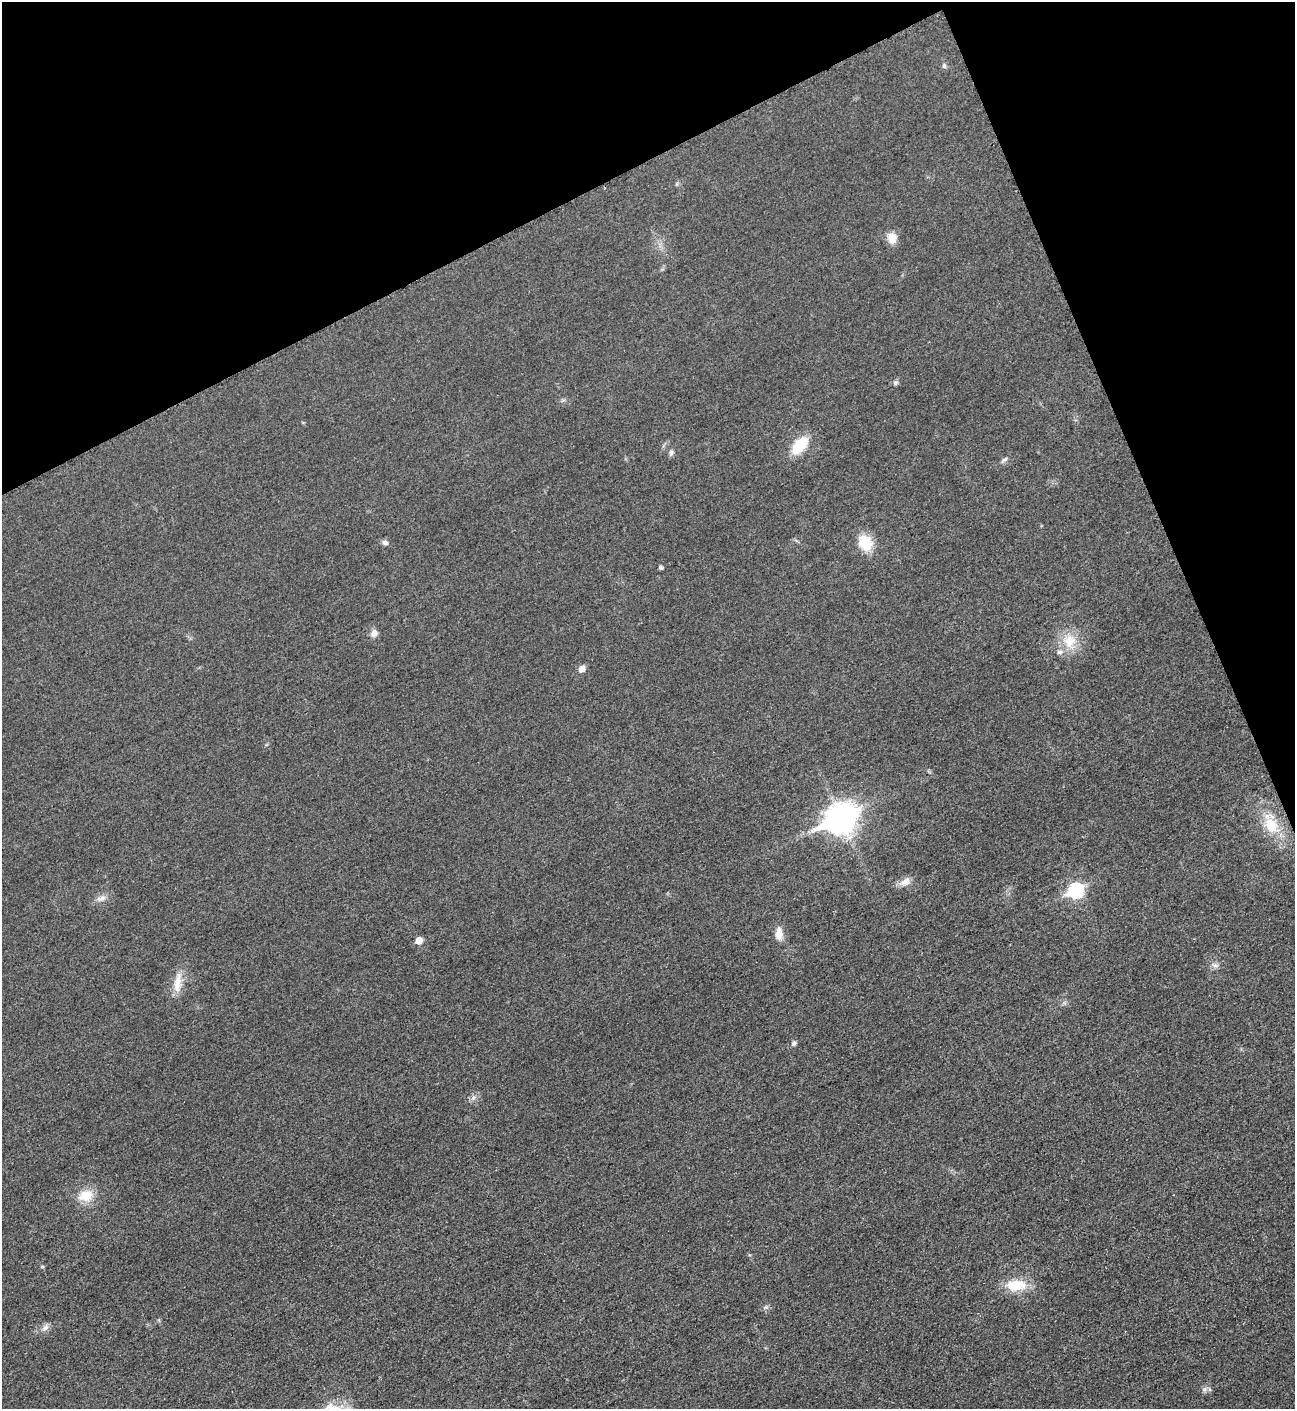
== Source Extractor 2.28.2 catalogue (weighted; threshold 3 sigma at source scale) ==
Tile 3 of 4 x 4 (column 3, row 1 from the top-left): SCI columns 2888-4180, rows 4233-5639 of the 5640 x 5648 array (HDU 1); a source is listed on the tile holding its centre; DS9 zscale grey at full resolution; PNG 1297 x 1411 px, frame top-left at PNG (2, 2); no overlay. Shown black and unused: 21% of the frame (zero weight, under 3 of 5 exposures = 1% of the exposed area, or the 3 px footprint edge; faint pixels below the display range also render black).
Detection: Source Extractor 2.28.2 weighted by HDU 2 'WHT'; one run over the whole footprint, this tile lists its part. Background 0.0192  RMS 0.0051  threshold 0.0228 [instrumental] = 3 sigma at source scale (4.5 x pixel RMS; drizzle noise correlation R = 1.50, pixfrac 1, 0.05/0.05 arcsec/px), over >= 5 px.
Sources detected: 30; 1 inside a brighter listed object's ellipse — not listed separately; the other 29 listed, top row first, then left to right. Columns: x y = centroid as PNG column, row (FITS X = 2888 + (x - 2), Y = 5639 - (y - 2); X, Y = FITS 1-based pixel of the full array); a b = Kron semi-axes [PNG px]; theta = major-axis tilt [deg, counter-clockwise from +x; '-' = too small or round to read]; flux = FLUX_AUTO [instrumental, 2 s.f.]
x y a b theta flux
944 66 7 5 -89 1
892 238 14 11 -67 4.9
895 383 7 5 19 1
800 445 15 9 49 21
671 453 9 5 65 1.2
1004 460 12 4 34 1.2
385 542 8 6 -22 1.6
865 543 20 16 -61 11
660 567 4 4 - 1.1
374 633 9 8 - 3
1069 641 19 17 67 11
582 669 7 6 - 3.8
841 819 13 10 28 610
1271 825 19 15 -60 13
905 882 16 9 34 3.6
1076 890 8 7 - 74
102 898 12 6 19 2.3
779 933 15 8 88 4.7
419 941 5 5 - 6.3
1215 965 7 5 0 1.3
177 983 29 10 84 7.2
794 1043 5 5 - 1.3
473 1098 7 4 72 1.1
86 1195 18 14 15 9.7
42 1267 5 4 - 0.62
1016 1285 27 14 1 12
45 1328 10 7 45 2.1
1205 1389 7 4 71 1.1
330 1408 22 13 65 7.7
Isophote crosses this tile's border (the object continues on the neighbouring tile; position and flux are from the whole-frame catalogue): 1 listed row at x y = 330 1408